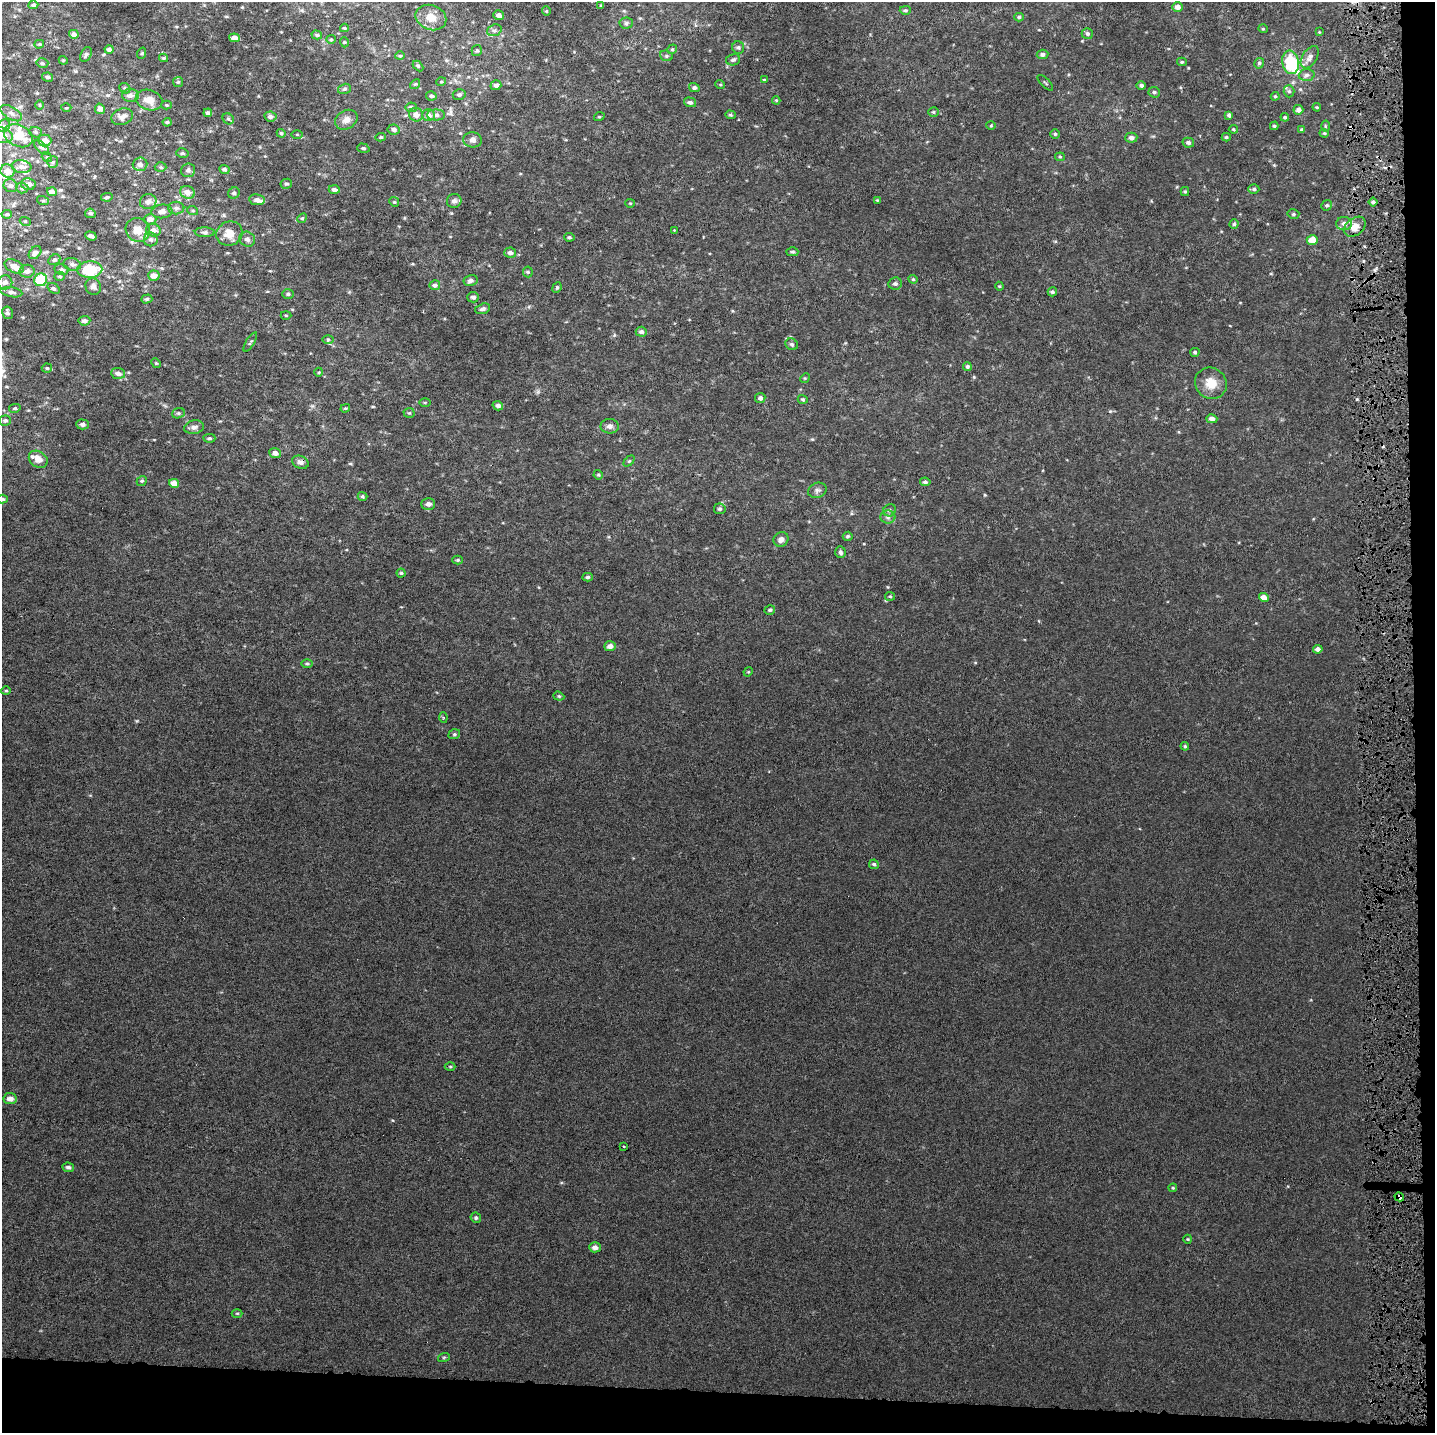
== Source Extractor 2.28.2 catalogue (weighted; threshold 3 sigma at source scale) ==
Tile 9 of 3 x 3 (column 3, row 3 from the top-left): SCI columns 3047-4479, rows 1-1431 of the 4661 x 4302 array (HDU 1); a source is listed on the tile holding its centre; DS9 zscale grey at full resolution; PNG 1437 x 1435 px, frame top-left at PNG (2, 2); each listed source drawn as its Kron ellipse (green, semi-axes under 4 px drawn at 4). Shown black and unused: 5% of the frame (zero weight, under 4 of 8 exposures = <1% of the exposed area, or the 3 px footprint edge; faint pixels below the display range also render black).
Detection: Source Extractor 2.28.2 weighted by HDU 2 'WHT'; one run over the whole footprint, this tile lists its part. Background 4.09e-04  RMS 0.0014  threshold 0.00569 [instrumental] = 3 sigma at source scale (4.09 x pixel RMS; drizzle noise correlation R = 1.36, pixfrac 0.8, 0.0396/0.0396 arcsec/px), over >= 5 px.
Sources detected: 266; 1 inside a brighter object's white glare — neither listed nor drawn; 7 inside a brighter listed object's ellipse — not listed separately; the other 258 listed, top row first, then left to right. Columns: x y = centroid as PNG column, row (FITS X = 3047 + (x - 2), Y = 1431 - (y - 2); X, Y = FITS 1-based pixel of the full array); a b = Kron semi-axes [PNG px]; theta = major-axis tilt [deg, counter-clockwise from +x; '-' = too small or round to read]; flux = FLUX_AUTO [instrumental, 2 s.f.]
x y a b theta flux
33 5 5 4 - 0.25
601 6 4 3 - 0.17
1178 7 5 5 - 0.58
905 10 6 4 2 0.19
546 11 4 4 - 0.13
499 15 5 5 - 0.55
431 17 16 12 -22 1.6
1019 17 5 4 - 0.19
626 23 6 5 - 0.26
344 28 4 3 - 0.14
1263 29 5 3 - 0.11
494 30 7 5 20 0.35
1319 32 4 3 - 0.091
74 34 5 4 - 0.4
1087 34 5 5 - 0.26
317 35 5 4 - 0.22
234 38 5 4 - 0.65
331 39 5 4 - 0.15
344 42 5 3 - 0.1
39 44 5 4 - 0.16
738 47 6 6 - 0.26
109 49 4 4 - 0.34
672 49 5 4 - 0.19
477 51 5 5 - 0.21
142 53 6 3 71 0.14
86 54 8 5 63 0.26
1042 54 6 4 6 0.36
400 56 4 4 - 0.13
666 56 6 5 - 0.21
1310 57 12 7 57 0.67
164 58 4 3 - 0.17
63 60 4 3 - 0.12
733 60 7 5 11 0.31
1182 62 5 4 - 0.18
1291 62 12 8 -79 7.7
42 63 6 4 -15 0.19
1259 63 5 5 - 0.25
418 66 6 4 -46 0.16
1307 75 8 6 4 0.36
48 77 5 4 - 0.29
764 80 4 4 - 0.14
178 82 5 5 - 0.16
441 82 5 3 - 0.11
1045 83 10 2 -45 0.15
415 84 5 4 - 0.15
720 84 5 3 - 0.12
496 85 5 5 - 0.42
1141 85 4 4 - 0.25
125 88 6 5 - 0.18
694 88 5 4 - 0.29
344 89 7 5 16 0.23
1289 91 6 5 - 0.24
1154 92 6 5 - 0.25
459 94 6 5 - 0.3
130 95 8 6 -1 0.6
431 96 5 4 - 0.25
1275 96 4 4 - 0.15
149 100 13 10 -15 1.3
776 100 4 4 - 0.12
690 102 6 4 -16 0.28
39 105 5 3 - 0.13
167 105 5 4 - 0.14
411 107 5 5 - 0.27
1317 107 4 3 - 0.12
66 108 5 3 - 0.13
100 109 5 5 - 0.48
1298 110 5 5 - 0.48
933 112 5 4 - 0.17
11 113 12 6 -32 0.52
208 113 4 3 - 0.32
416 115 7 6 - 0.74
428 115 6 6 - 0.69
436 115 9 5 0 0.42
730 115 5 4 - 0.19
1229 115 4 3 - 0.28
270 116 6 5 - 0.49
122 117 11 8 17 0.69
599 117 5 3 - 0.11
1285 117 4 4 - 0.21
228 119 6 5 - 0.22
346 120 12 9 32 0.75
167 122 4 3 - 0.22
4 126 7 5 45 0.36
991 126 5 3 - 0.12
1274 126 4 4 - 0.19
1325 126 5 3 - 0.13
394 129 6 5 - 0.38
1233 129 4 4 - 0.14
1302 129 4 4 - 0.17
36 132 6 5 - 0.24
281 133 4 4 - 0.2
1324 133 4 4 - 0.15
297 134 6 4 -1 0.16
1055 134 5 5 - 0.17
2 135 11 7 -16 1.1
18 136 15 10 -25 2.9
381 137 5 4 - 0.16
1226 137 4 4 - 0.17
1131 138 6 5 - 0.46
45 140 7 6 - 0.81
473 140 9 7 -7 0.48
1188 143 6 5 - 0.3
42 148 9 4 -44 0.26
363 148 6 4 -16 0.2
182 153 6 4 -13 0.2
47 157 5 4 - 0.18
1060 157 5 4 - 0.14
53 162 6 5 - 0.24
140 164 7 7 - 0.52
22 167 10 6 -8 0.58
161 167 6 5 - 0.18
224 169 5 4 - 0.26
188 170 7 7 - 0.37
8 171 7 6 - 1.1
28 184 7 6 - 0.64
286 184 6 5 - 0.21
10 186 7 6 - 0.38
22 188 6 5 - 0.24
1254 189 5 4 - 0.24
334 190 6 4 -2 0.37
1185 191 4 4 - 0.14
52 192 5 4 - 0.67
187 192 7 6 - 0.92
234 193 6 5 - 0.27
107 197 6 4 12 0.2
257 200 8 5 -10 0.56
877 200 4 4 - 0.1
43 201 6 4 -18 0.15
454 201 7 7 - 0.42
148 202 8 7 - 0.62
394 202 5 4 - 0.18
1373 202 4 4 - 0.23
630 203 4 4 - 0.12
1327 205 5 5 - 0.2
176 208 8 6 0 0.39
162 211 10 7 6 0.69
193 211 5 3 - 0.14
90 213 5 4 - 0.26
7 214 5 3 - 0.19
1293 214 6 4 -13 0.21
302 218 5 4 - 0.15
150 219 6 5 - 0.65
25 221 5 3 - 0.11
1234 224 4 4 - 0.19
1344 224 8 6 -1 0.53
1355 227 12 8 37 1.3
138 230 12 11 - 1.3
153 230 7 6 - 0.6
674 230 3 3 - 0.067
205 232 10 4 -2 0.32
229 233 13 12 - 1.5
91 236 6 3 -20 0.38
569 237 5 4 - 0.21
151 239 7 7 - 0.33
247 239 8 7 - 0.49
1312 240 5 5 - 1.4
792 252 6 4 -1 0.17
35 253 7 5 49 0.46
510 253 6 5 - 0.37
54 260 6 5 - 0.24
72 264 9 6 -9 0.44
14 266 10 6 -27 0.92
61 270 7 5 -13 0.37
90 270 12 8 2 4.9
27 271 7 6 - 0.52
528 272 5 5 - 0.18
60 276 5 4 - 0.17
154 276 6 5 - 0.83
913 279 4 4 - 0.17
41 280 6 6 - 4.5
471 280 7 5 13 0.41
5 282 7 7 - 0.36
895 284 7 6 - 0.3
435 285 5 5 - 0.32
93 286 8 7 - 0.49
999 286 4 4 - 0.12
54 288 6 4 -37 0.22
557 288 6 4 67 0.18
11 292 11 5 -9 0.36
1052 292 5 4 - 0.24
288 294 6 5 - 0.22
473 297 5 5 - 0.4
147 299 5 4 - 0.22
483 309 8 5 17 0.34
7 313 6 5 - 0.33
286 315 5 3 - 0.11
84 321 6 5 - 0.49
641 332 5 5 - 0.39
328 339 6 4 0 0.16
250 342 11 4 58 0.21
792 344 6 5 - 0.28
1195 352 5 4 - 0.21
156 363 5 4 - 0.14
967 366 5 4 - 0.23
47 368 5 4 - 0.17
319 372 4 3 - 0.11
118 373 7 5 -6 0.53
805 378 5 4 - 0.13
1211 383 16 15 - 1.9
760 398 5 5 - 0.39
803 399 5 4 - 0.17
425 403 6 4 0 0.14
498 406 5 4 - 0.43
15 408 5 4 - 0.19
345 408 5 3 - 0.14
178 413 6 5 - 0.24
409 413 5 5 - 0.16
1212 419 5 4 - 0.51
5 420 6 5 - 0.26
82 424 6 5 - 0.39
610 426 9 7 -7 0.46
194 427 10 6 12 0.45
209 438 6 4 1 0.2
275 453 6 5 - 0.53
38 459 10 8 -35 1.1
629 461 6 4 45 0.17
300 462 8 6 -22 0.46
598 475 5 4 - 0.15
142 481 5 4 - 0.17
925 482 5 4 - 0.27
174 483 5 4 - 0.95
817 490 9 7 24 0.4
362 496 5 4 - 0.17
2 499 5 4 - 0.23
428 504 7 5 0 0.49
720 509 6 5 - 0.26
890 510 6 6 - 0.29
888 517 8 6 0 0.38
848 536 5 4 - 0.17
781 539 8 7 - 0.55
840 552 6 5 - 0.28
458 560 5 4 - 0.16
401 573 4 4 - 0.17
588 577 5 4 - 0.21
890 596 5 4 - 0.14
1264 598 5 4 - 1
770 610 5 4 - 0.21
610 646 6 5 - 0.57
1318 649 5 4 - 0.44
307 664 6 4 0 0.18
748 672 5 4 - 0.12
6 691 4 4 - 0.15
559 696 5 4 - 0.17
443 717 5 4 - 0.14
454 734 6 4 20 0.2
1185 746 4 4 - 0.14
874 864 5 4 - 0.21
450 1067 5 3 - 0.15
10 1099 6 5 - 0.72
624 1147 3 3 - 0.16
68 1167 6 4 -7 0.32
1173 1188 4 4 - 0.12
1399 1197 5 4 - 0.51
476 1218 5 5 - 0.22
1188 1239 4 4 - 0.13
595 1247 6 5 - 0.57
237 1313 5 3 - 0.13
444 1357 6 3 19 0.13
Overlapping masked pixels (flux is a lower limit): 2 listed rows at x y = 300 462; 1399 1197
Isophote crosses this tile's border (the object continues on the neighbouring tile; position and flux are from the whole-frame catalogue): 2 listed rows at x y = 2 135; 2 499
Unlisted compact peaks at least as high as the median listed source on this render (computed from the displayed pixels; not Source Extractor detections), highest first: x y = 1357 399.